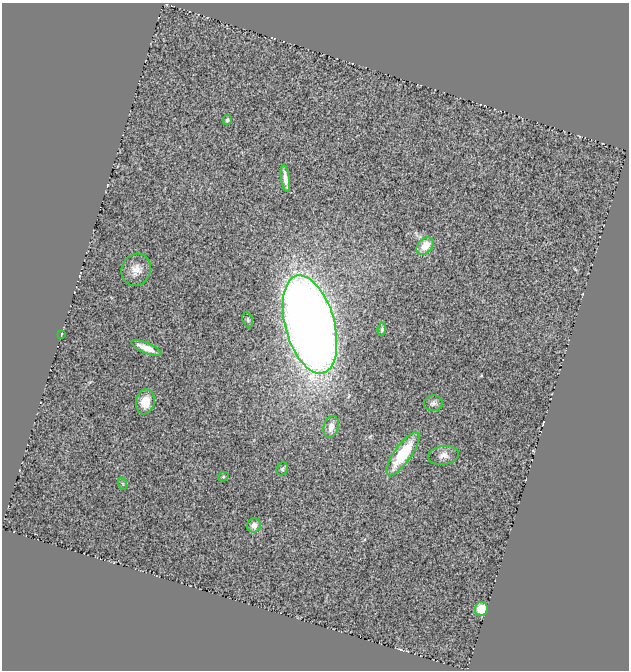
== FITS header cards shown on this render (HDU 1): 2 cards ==
NAXIS1  =                  627
NAXIS2  =                  668

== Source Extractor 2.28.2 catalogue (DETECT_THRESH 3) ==
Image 627 x 668 px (HDU 1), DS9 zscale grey, 1 PNG px = 1 image px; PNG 631 x 672 px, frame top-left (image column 1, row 668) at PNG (2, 3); each listed source drawn as its Kron ellipse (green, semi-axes under 4 px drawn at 4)
Background 0.555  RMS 0.15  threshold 0.454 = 3 sigma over >= 5 px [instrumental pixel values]
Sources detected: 19; all 19 listed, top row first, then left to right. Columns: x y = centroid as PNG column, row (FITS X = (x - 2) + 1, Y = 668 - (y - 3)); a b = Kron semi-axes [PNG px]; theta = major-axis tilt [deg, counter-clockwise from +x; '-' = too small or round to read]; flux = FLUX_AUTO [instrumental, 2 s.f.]
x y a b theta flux
227 120 5 4 - 18
285 178 14 3 -81 71
425 246 10 7 47 170
136 270 16 14 66 100
248 320 8 5 -72 19
310 324 50 24 -75 15000
382 329 6 4 79 16
61 334 3 2 - 6.5
146 348 16 5 -22 110
145 402 12 9 79 140
433 403 9 8 - 36
331 427 11 7 74 87
403 454 25 8 55 500
443 455 15 9 8 67
282 469 7 5 65 18
223 477 5 3 - 9.6
123 484 6 4 -71 12
254 525 7 6 - 55
481 609 7 6 - 190